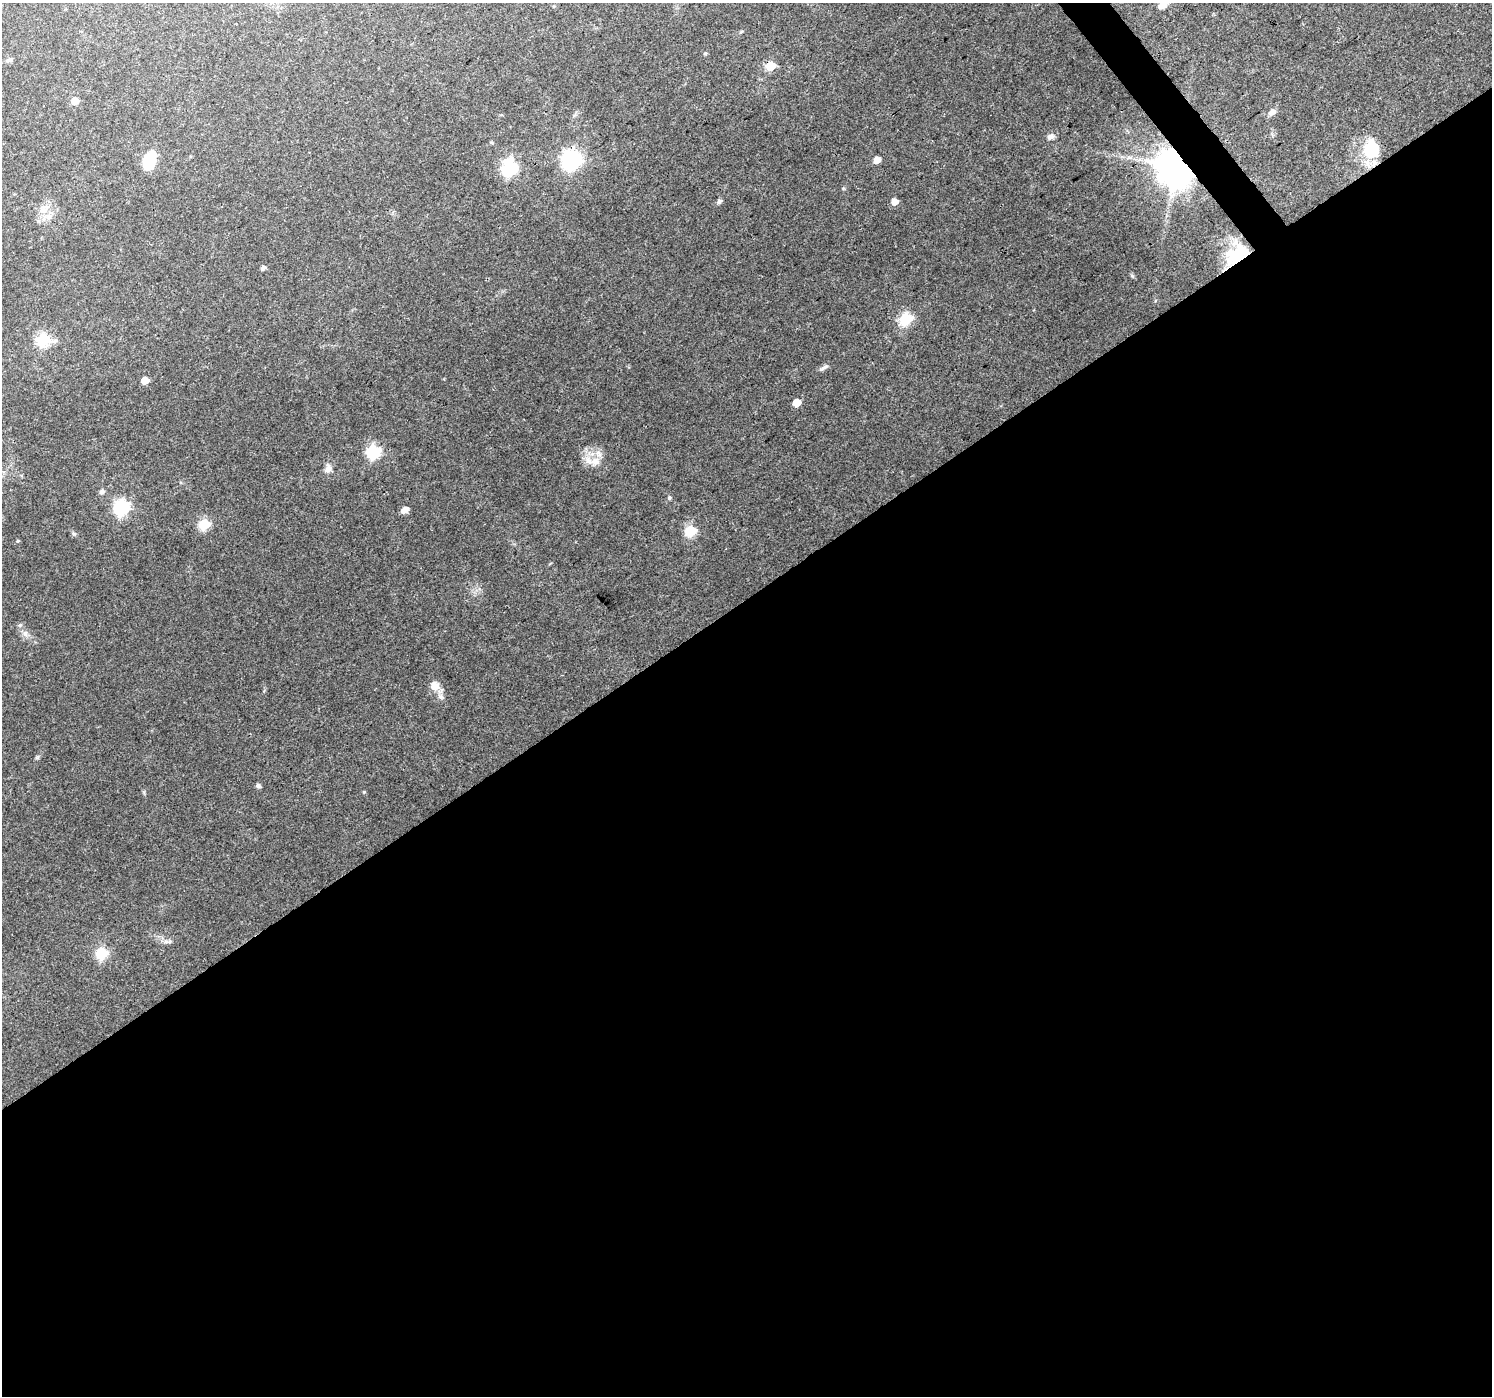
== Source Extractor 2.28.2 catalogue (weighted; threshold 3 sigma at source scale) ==
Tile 15 of 4 x 4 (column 3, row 4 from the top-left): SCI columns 2985-4474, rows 196-1589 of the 5964 x 5900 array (HDU 1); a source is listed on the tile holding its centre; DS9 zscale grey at full resolution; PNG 1494 x 1398 px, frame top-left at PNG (2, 3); no overlay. Shown black and unused: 58% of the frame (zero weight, under 3 of 4 exposures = <1% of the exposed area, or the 3 px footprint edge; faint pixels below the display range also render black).
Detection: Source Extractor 2.28.2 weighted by HDU 2 'WHT'; one run over the whole footprint, this tile lists its part. Background 0.0882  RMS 0.0054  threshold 0.0245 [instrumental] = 3 sigma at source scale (4.5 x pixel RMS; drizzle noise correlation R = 1.50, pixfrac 1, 0.0396/0.0396 arcsec/px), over >= 5 px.
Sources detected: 43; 1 inside a brighter object's white glare — not listed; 1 inside a brighter listed object's ellipse — not listed separately; the other 41 listed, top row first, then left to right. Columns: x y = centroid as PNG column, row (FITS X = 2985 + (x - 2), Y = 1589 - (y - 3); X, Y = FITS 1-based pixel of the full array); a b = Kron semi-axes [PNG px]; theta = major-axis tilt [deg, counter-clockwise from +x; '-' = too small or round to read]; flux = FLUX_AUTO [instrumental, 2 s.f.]
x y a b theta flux
1163 5 9 6 37 5
705 53 5 4 - 0.67
9 60 9 5 15 1.2
770 66 6 5 - 18
74 101 5 5 - 7.7
1272 112 11 7 28 2.4
1050 137 10 7 29 2.4
491 142 5 3 - 0.57
1373 150 17 14 -85 26
572 159 8 7 - 250
149 160 17 9 67 21
877 160 5 5 - 4.9
1175 166 10 9 - 1900
509 168 7 7 - 100
719 202 6 5 - 1.7
895 202 5 5 - 4.6
44 210 15 9 29 5.4
1234 254 32 18 18 21
263 268 5 4 - 1.8
905 319 6 6 - 54
43 339 6 6 - 62
824 367 13 4 30 1.6
145 380 5 5 - 8.2
797 403 5 5 - 10
373 451 6 6 - 75
595 461 15 11 -15 6.6
328 469 13 8 63 3.2
102 492 5 5 - 2
669 498 6 4 -71 0.73
121 507 7 6 - 120
405 510 8 5 33 3.5
204 524 6 6 - 36
690 531 6 6 - 37
74 534 6 4 -2 0.84
20 625 6 4 44 0.81
25 633 9 7 -75 2.2
434 686 12 11 - 5.2
258 786 5 5 - 1.6
364 792 5 4 - 0.53
166 942 7 4 -18 1.3
101 953 6 6 - 46
Overlapping masked pixels (flux is a lower limit): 4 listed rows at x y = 770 66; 1373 150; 1175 166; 1234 254
Isophote crosses this tile's border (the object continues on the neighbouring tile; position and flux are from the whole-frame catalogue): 1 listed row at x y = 1163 5
Unlisted compact peaks at least as high as the median listed source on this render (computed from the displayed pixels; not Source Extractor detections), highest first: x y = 1132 276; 37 758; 18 541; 843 188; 144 792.